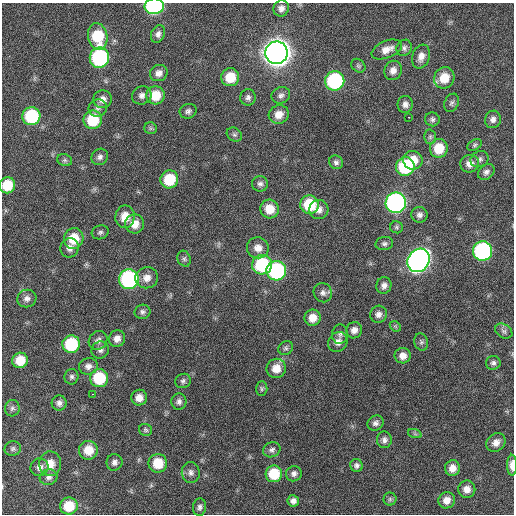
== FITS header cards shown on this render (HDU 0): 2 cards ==
NAXIS1  =                  512 / Axis length
NAXIS2  =                  512 / Axis length

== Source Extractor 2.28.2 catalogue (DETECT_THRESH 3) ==
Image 512 x 512 px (HDU 0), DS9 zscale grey, 1 PNG px = 1 image px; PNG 516 x 516 px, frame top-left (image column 1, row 512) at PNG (2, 3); each listed source drawn as its Kron ellipse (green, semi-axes under 4 px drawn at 4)
Background 403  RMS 11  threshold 32.3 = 3 sigma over >= 5 px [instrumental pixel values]
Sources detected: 122; all 122 listed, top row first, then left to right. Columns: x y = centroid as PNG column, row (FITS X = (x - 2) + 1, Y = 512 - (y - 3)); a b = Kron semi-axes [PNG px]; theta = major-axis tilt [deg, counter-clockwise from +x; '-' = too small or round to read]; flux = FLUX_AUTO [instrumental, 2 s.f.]
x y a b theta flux
154 6 10 8 2 1.3e+05
281 8 8 7 - 3.5e+03
158 34 9 6 68 3.1e+03
98 36 13 9 -81 3.1e+04
404 48 8 7 - 2.3e+03
387 49 16 8 22 6.8e+03
276 53 11 11 - 1.1e+06
421 56 12 8 70 5.5e+03
99 58 10 9 - 9.8e+04
358 66 8 6 -44 1.5e+03
393 70 10 8 71 4.9e+03
159 73 9 8 - 4.3e+03
230 77 9 9 - 1.6e+04
444 78 11 10 - 1.4e+04
335 81 10 9 - 9.0e+04
142 95 10 9 - 3.6e+03
155 95 9 9 - 1.6e+04
281 95 9 8 - 2.9e+03
248 97 8 7 - 2.7e+03
102 99 9 9 - 4.7e+03
452 103 9 7 67 2.1e+03
405 104 8 7 - 3.5e+03
98 108 9 8 - 2.9e+03
188 111 8 7 - 2.4e+03
279 114 10 9 - 7.9e+03
31 116 9 9 - 4.9e+04
409 117 3 2 - 3.3e+03
432 119 7 7 - 2.0e+03
493 119 9 8 - 3.7e+03
93 120 9 9 - 3.0e+04
151 128 6 6 - 1.4e+03
234 135 8 6 -35 1.7e+03
430 137 7 6 - 1.6e+03
475 145 7 5 28 1.4e+03
439 148 9 9 - 1.7e+04
100 157 9 8 - 2.8e+03
480 159 9 7 26 2.5e+03
65 160 8 6 -21 1.6e+03
413 160 9 9 - 1.2e+04
336 162 7 6 - 2.1e+03
470 164 9 9 - 5.5e+03
405 167 9 9 - 5.5e+04
486 172 9 7 42 2.8e+03
169 179 9 8 - 2.5e+04
260 184 8 7 - 2.5e+03
7 185 8 8 - 1.9e+04
396 203 10 10 - 2.4e+05
309 205 9 9 - 3.0e+04
270 209 9 9 - 1.1e+04
319 210 9 9 - 4.6e+03
419 215 8 8 - 2.8e+03
125 217 11 9 81 9.9e+03
135 224 9 9 - 8.0e+03
397 227 6 6 - 1.3e+03
100 232 8 7 - 2.0e+03
74 238 10 9 - 1.8e+04
384 244 9 6 4 2.1e+03
70 248 10 9 - 4.3e+03
258 248 11 10 - 6.4e+03
483 251 10 9 - 1.3e+05
184 259 8 6 -68 1.9e+03
419 260 12 10 54 4.2e+05
262 265 10 9 - 5.5e+04
276 271 10 9 - 8.7e+04
147 278 11 10 - 6.2e+03
129 279 10 10 - 1.2e+05
384 285 8 7 - 3.3e+03
323 293 10 9 - 3.0e+03
27 298 9 8 - 3.8e+03
142 312 8 7 - 2.2e+03
378 314 9 8 - 3.6e+03
312 318 8 8 - 7.9e+03
395 326 6 4 -43 1.1e+03
354 330 8 7 - 4.4e+03
504 331 9 6 -34 2.2e+03
340 334 10 8 87 2.5e+03
117 339 8 8 - 4.8e+03
98 340 10 8 46 3.6e+03
338 342 10 9 - 5.1e+03
421 342 9 7 -74 1.7e+03
71 344 9 8 - 4.6e+04
286 348 8 6 34 1.7e+03
100 350 9 8 - 2.9e+03
403 356 8 7 - 5.0e+03
20 360 8 7 - 1.3e+04
493 363 7 7 - 2.1e+03
88 366 9 8 - 3.7e+03
276 368 10 9 - 9.3e+03
72 377 8 7 - 1.9e+03
99 378 9 9 - 3.2e+04
183 381 8 7 - 2.0e+03
262 389 7 5 89 1.4e+03
93 394 3 2 - 2.5e+03
139 398 8 8 - 6.3e+03
179 401 8 7 - 2.6e+03
59 403 7 7 - 2.9e+03
12 408 8 7 - 2.4e+03
376 423 8 7 - 2.6e+03
145 430 6 6 - 1.4e+03
415 434 7 4 -19 1.4e+03
384 440 8 7 - 3.0e+03
496 443 10 8 40 5.4e+03
13 449 8 7 - 1.9e+03
88 450 9 9 - 1.2e+04
272 450 9 7 23 2.4e+03
114 462 8 8 - 2.9e+03
158 463 9 9 - 1.7e+04
50 464 12 11 - 9.5e+03
356 465 6 6 - 2.3e+03
512 465 10 5 90 6.4e+03
39 467 9 9 - 3.7e+03
452 468 8 7 - 6.2e+03
191 473 10 9 - 3.5e+03
274 474 8 8 - 2.2e+04
294 474 8 7 - 2.8e+03
49 477 9 7 20 3.0e+03
467 489 8 8 - 5.6e+03
390 499 6 6 - 1.6e+03
447 500 8 8 - 6.1e+03
293 501 5 5 - 2.9e+03
69 506 9 8 - 1.9e+04
200 507 9 6 82 2.3e+03
At the frame edge (FLAGS 8, measured only in part): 3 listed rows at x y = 154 6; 7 185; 512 465